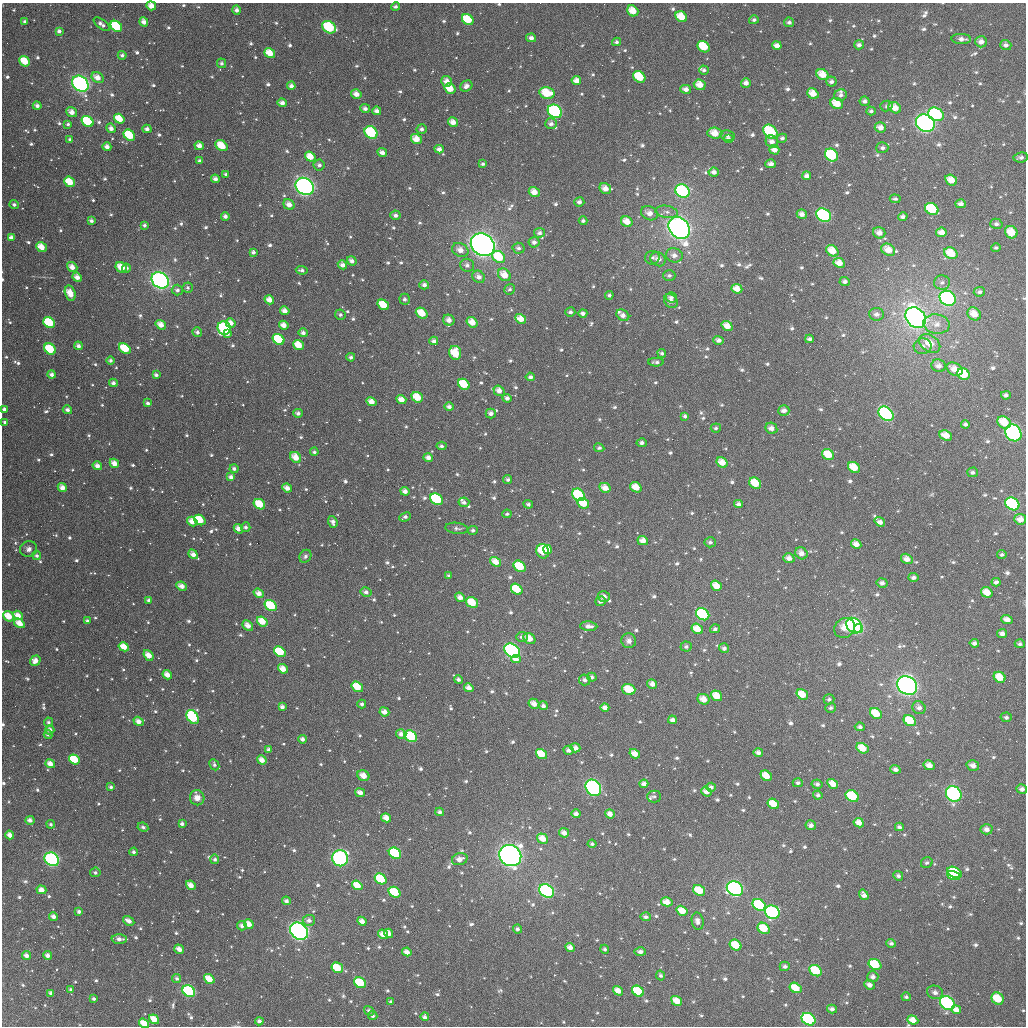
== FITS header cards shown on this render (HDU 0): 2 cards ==
NAXIS1  =                 1024
NAXIS2  =                 1024

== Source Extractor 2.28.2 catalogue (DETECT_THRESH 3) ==
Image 1024 x 1024 px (HDU 0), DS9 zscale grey, 1 PNG px = 1 image px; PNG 1028 x 1028 px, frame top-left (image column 1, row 1024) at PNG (2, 3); each listed source drawn as its Kron ellipse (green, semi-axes under 4 px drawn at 4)
Background 2470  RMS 61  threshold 182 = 3 sigma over >= 5 px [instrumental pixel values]
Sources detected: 1023; of the 1023, the 500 brightest by FLUX_AUTO listed and drawn (523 fainter detections omitted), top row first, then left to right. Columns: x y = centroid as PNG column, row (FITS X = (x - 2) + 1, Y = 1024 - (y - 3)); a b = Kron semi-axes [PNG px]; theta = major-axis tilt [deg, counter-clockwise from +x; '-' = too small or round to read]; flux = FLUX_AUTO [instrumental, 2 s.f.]
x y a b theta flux
151 6 5 4 - 4.8e+04
395 7 4 4 - 1.3e+04
237 10 4 4 - 2.0e+04
633 11 6 5 - 6.8e+04
681 17 6 5 - 8.7e+04
468 19 6 5 - 1.4e+05
754 20 5 4 - 1.1e+04
25 22 4 3 - 1.5e+04
144 22 5 4 - 2.9e+04
789 22 5 4 - 1.3e+04
102 24 9 4 -37 1.8e+04
116 26 6 5 - 2.8e+05
329 27 7 5 -30 2.8e+05
59 31 4 4 - 1.7e+04
531 38 5 4 - 2.3e+04
961 39 10 5 -2 2.6e+04
616 42 4 4 - 1.2e+04
981 42 6 5 - 2.9e+04
777 45 5 4 - 2.9e+04
859 45 5 4 - 1.7e+04
1006 45 5 5 - 1.8e+04
704 47 6 5 - 1.4e+05
270 53 6 4 -35 7.9e+04
122 55 4 4 - 1.4e+04
25 61 6 4 -39 1.1e+05
222 63 5 4 - 1.2e+04
704 70 5 4 - 1.2e+04
822 75 6 5 - 6.9e+04
639 77 6 5 - 1.7e+05
97 78 6 5 - 4.6e+04
447 81 5 5 - 3.4e+04
576 81 5 4 - 3.4e+04
831 82 5 5 - 1.5e+04
746 83 5 4 - 2.6e+04
80 84 9 7 -42 1.5e+06
700 85 6 5 - 6.0e+04
291 86 4 4 - 2.1e+04
466 86 6 5 - 2.3e+04
450 89 6 5 - 8.1e+04
686 89 5 4 - 2.5e+04
547 93 7 5 -14 1.3e+05
813 93 6 5 - 5.8e+04
356 94 5 4 - 3.4e+04
841 95 6 5 - 1.5e+04
865 101 5 4 - 1.6e+04
282 103 4 4 - 2.4e+04
837 103 6 5 - 8.5e+04
37 106 4 3 - 1.8e+04
886 106 6 5 - 1.2e+04
895 108 7 5 -31 5.1e+04
365 109 5 4 - 1.8e+04
377 111 4 4 - 2.4e+04
555 111 8 6 -37 6.6e+05
871 111 4 4 - 1.2e+04
72 112 6 4 -38 3.5e+04
936 114 8 6 -31 4.2e+05
119 119 6 4 -34 9.5e+04
88 121 6 5 - 2.6e+05
453 122 5 4 - 4.0e+04
925 123 10 8 -34 1.2e+06
68 124 4 4 - 1.1e+04
551 124 6 5 - 1.9e+04
880 127 6 5 - 3.2e+04
111 128 5 4 - 2.4e+04
147 129 4 4 - 1.9e+04
422 129 5 5 - 1.6e+04
371 132 7 6 - 2.5e+05
770 132 8 6 -46 2.4e+05
715 133 7 5 -6 6.7e+04
129 135 6 5 - 1.5e+05
727 135 7 5 -10 1.2e+04
782 138 5 4 - 1.3e+04
70 139 4 4 - 1.1e+04
416 139 5 5 - 5.6e+04
728 139 5 4 - 2.2e+04
772 142 6 6 - 2.7e+04
199 146 5 4 - 3.2e+04
221 146 6 5 - 8.4e+04
107 147 4 4 - 2.8e+04
882 148 6 5 - 1.4e+04
439 149 4 4 - 2.3e+04
774 150 5 4 - 3.4e+04
382 153 5 4 - 2.3e+04
831 155 7 6 - 3.1e+05
310 157 6 4 -36 6.8e+04
1021 157 7 5 6 1.5e+04
199 161 4 4 - 1.2e+04
483 164 4 4 - 1.0e+04
771 164 5 4 - 2.2e+04
319 165 5 5 - 1.3e+04
714 172 5 4 - 2.3e+04
226 174 4 3 - 1.1e+04
806 176 4 4 - 2.5e+04
215 179 4 4 - 2.1e+04
951 180 6 5 - 6.2e+04
70 182 6 4 -40 1.1e+05
305 186 9 8 - 1.5e+06
605 189 6 5 - 3.9e+04
682 191 7 6 - 4.3e+05
534 192 6 5 - 4.4e+04
895 199 5 4 - 1.1e+04
579 202 5 4 - 1.7e+04
961 204 5 4 - 2.1e+04
14 205 4 4 - 1.2e+04
289 205 6 5 - 3.4e+04
932 209 7 5 -34 2.0e+05
667 212 11 6 -9 2.2e+04
649 213 9 6 -25 3.6e+04
802 214 5 4 - 2.6e+04
395 215 5 5 - 1.6e+04
824 215 8 6 -35 4.8e+05
225 216 4 4 - 1.8e+04
903 217 5 4 - 1.6e+04
91 221 4 3 - 1.6e+04
583 221 4 4 - 1.1e+04
627 222 6 5 - 5.5e+04
996 224 6 5 - 1.1e+04
144 225 4 4 - 1.2e+04
679 228 12 9 -48 3.0e+06
941 232 5 4 - 3.5e+04
1011 232 6 6 - 8.2e+04
539 233 5 4 - 1.6e+04
879 233 6 5 - 3.4e+04
11 238 4 4 - 2.3e+04
534 242 5 5 - 1.7e+04
483 245 12 10 -38 2.7e+06
41 247 5 4 - 6.5e+04
518 248 6 5 - 1.5e+04
996 248 5 4 - 1.0e+04
460 250 8 6 -27 3.7e+04
888 250 7 5 -32 5.4e+04
832 251 7 5 -41 7.4e+04
253 252 4 4 - 1.5e+04
951 253 7 5 -30 9.9e+04
674 255 8 7 - 2.8e+04
499 257 7 5 -42 1.6e+05
652 258 7 7 - 1.3e+04
658 259 8 6 -36 3.0e+04
352 261 5 4 - 2.2e+04
839 263 6 4 -27 4.8e+04
342 265 5 4 - 2.7e+04
467 265 7 6 - 1.8e+04
72 267 5 4 - 3.7e+04
121 267 6 5 - 7.6e+04
126 268 4 4 - 1.4e+04
302 270 6 4 -9 1.2e+04
504 275 7 5 -43 6.5e+04
669 276 6 5 - 1.2e+04
77 277 5 4 - 3.3e+04
479 277 7 5 -39 2.7e+04
160 280 9 7 -37 1.8e+06
845 281 5 4 - 1.5e+04
942 282 8 7 - 1.8e+04
424 285 5 4 - 1.8e+04
188 288 5 5 - 1.1e+04
510 289 5 5 - 1.0e+04
737 289 5 4 - 4.9e+04
177 290 5 5 - 1.5e+04
979 292 5 5 - 1.4e+04
70 293 8 5 -74 6.8e+04
609 295 4 4 - 1.1e+04
671 297 6 5 - 1.6e+04
948 298 8 7 - 9.1e+05
405 299 5 5 - 1.2e+04
269 300 5 4 - 4.2e+04
671 301 7 6 - 3.3e+04
383 305 6 5 - 1.2e+05
285 311 5 4 - 2.9e+04
570 312 5 4 - 1.2e+04
422 313 6 5 - 9.3e+04
583 313 4 4 - 1.8e+04
876 314 7 6 - 1.9e+04
974 314 7 6 - 5.6e+04
340 315 5 5 - 1.2e+04
623 315 7 5 -36 2.6e+04
916 318 11 9 -46 3.5e+06
521 319 6 4 -30 5.2e+04
449 320 6 5 - 3.2e+04
49 322 6 5 - 2.7e+05
472 322 6 4 -36 5.4e+04
230 323 5 4 - 4.3e+04
936 324 13 9 -9 4.7e+04
161 325 5 4 - 4.1e+04
284 325 5 4 - 3.5e+04
727 326 6 4 -36 5.1e+04
224 328 7 6 - 4.9e+05
197 332 5 5 - 1.5e+04
303 333 4 4 - 1.7e+04
227 334 4 3 - 1.6e+04
279 339 6 5 - 2.2e+05
809 339 4 4 - 1.5e+04
719 340 5 4 - 1.9e+04
434 341 4 4 - 1.8e+04
930 344 11 8 -36 6.9e+04
298 345 6 4 -39 8.4e+04
78 346 4 4 - 2.1e+04
923 346 9 8 - 2.3e+04
50 349 6 5 - 1.8e+05
125 349 6 4 -36 2.0e+05
455 353 7 6 - 1.1e+05
662 353 5 4 - 1.2e+04
351 357 4 4 - 1.2e+04
110 361 4 4 - 1.3e+04
656 362 8 4 1 1.3e+04
938 366 7 6 - 2.8e+04
955 369 8 6 -29 5.0e+04
52 374 4 4 - 1.9e+04
963 374 7 5 -34 1.3e+05
156 375 4 3 - 1.4e+04
530 377 4 4 - 1.5e+04
113 383 4 4 - 1.6e+04
464 384 6 5 - 1.3e+05
499 391 6 5 - 2.9e+04
1006 395 5 4 - 1.4e+04
417 397 6 5 - 9.4e+04
507 398 5 4 - 2.0e+04
401 399 5 4 - 3.9e+04
371 402 5 4 - 4.2e+04
148 403 4 3 - 1.3e+04
449 407 4 4 - 1.7e+04
4 409 4 3 - 1.6e+04
67 410 4 4 - 1.9e+04
784 411 5 5 - 2.4e+04
298 413 5 4 - 1.5e+04
491 413 5 4 - 2.2e+04
886 414 8 6 -40 5.8e+05
685 416 4 4 - 1.2e+04
5 422 4 3 - 1.1e+04
1004 422 7 5 -33 9.4e+04
965 424 4 4 - 1.3e+04
716 428 5 4 - 1.1e+04
771 428 6 5 - 2.7e+04
1013 433 9 7 -53 8.0e+05
946 435 6 5 - 5.1e+04
642 443 5 4 - 1.5e+04
441 446 5 4 - 1.1e+04
599 448 5 4 - 1.1e+04
314 452 4 3 - 1.2e+04
828 455 6 5 - 9.0e+04
296 457 6 5 - 6.0e+04
428 458 5 4 - 2.5e+04
722 462 6 5 - 5.4e+04
114 463 5 4 - 4.1e+04
97 466 5 4 - 2.8e+04
854 467 6 5 - 8.3e+04
234 469 4 4 - 1.3e+04
973 472 5 5 - 1.4e+04
231 477 4 3 - 1.9e+04
508 480 4 4 - 1.3e+04
755 483 6 5 - 1.1e+05
636 487 6 5 - 7.0e+04
62 488 5 4 - 3.6e+04
287 488 5 4 - 3.3e+04
605 488 6 4 -28 4.2e+04
405 491 4 4 - 2.3e+04
579 495 7 5 -39 2.6e+05
436 499 7 5 -38 3.6e+05
464 502 5 5 - 1.7e+04
583 503 6 5 - 9.7e+04
259 504 6 5 - 1.1e+05
528 504 5 4 - 1.2e+04
738 504 4 4 - 1.7e+04
1012 504 7 6 - 5.5e+05
507 514 5 4 - 1.0e+04
405 517 6 4 24 1.5e+04
1020 519 6 5 - 3.4e+04
200 520 6 4 -37 1.5e+05
192 522 5 4 - 5.2e+04
333 522 6 4 -72 1.9e+04
880 522 5 4 - 2.5e+04
246 527 5 4 - 1.4e+04
457 528 11 5 -5 1.4e+04
238 529 5 4 - 3.2e+04
473 530 5 4 - 1.2e+04
643 541 5 4 - 3.6e+04
710 542 5 5 - 1.3e+04
856 544 5 4 - 3.6e+04
29 549 8 7 - 2.0e+04
548 549 4 4 - 5.3e+04
543 551 7 6 - 1.7e+05
801 553 6 5 - 3.1e+04
193 554 5 4 - 2.6e+04
1002 554 5 4 - 1.0e+04
37 556 4 4 - 1.3e+04
305 556 7 5 56 1.2e+04
789 558 5 4 - 2.8e+04
907 559 6 5 - 3.3e+04
496 562 6 4 -35 5.1e+04
520 566 7 5 -40 1.3e+05
449 576 4 4 - 1.2e+04
913 577 5 4 - 1.6e+04
996 582 4 4 - 1.7e+04
882 583 5 5 - 2.0e+04
182 586 5 4 - 3.1e+04
716 586 6 4 -35 5.9e+04
517 589 6 5 - 1.4e+05
366 592 5 5 - 1.9e+04
987 592 6 5 - 5.7e+04
259 593 5 4 - 3.4e+04
460 597 5 4 - 2.8e+04
604 597 6 5 - 2.8e+04
149 600 4 3 - 1.3e+04
601 601 5 5 - 1.4e+04
472 602 6 5 - 1.0e+05
271 605 6 5 - 1.8e+05
703 614 7 5 -35 3.3e+05
18 615 5 4 - 4.5e+04
8 616 6 4 -39 8.4e+04
1007 620 6 4 -20 3.1e+04
87 621 4 3 - 1.1e+04
262 621 6 4 -39 7.5e+04
19 623 6 4 -33 5.1e+04
248 626 6 4 -41 3.6e+04
589 626 8 4 -5 2.9e+04
854 626 8 7 - 6.3e+05
844 628 11 9 44 7.0e+04
697 629 6 5 - 6.5e+04
715 629 5 4 - 1.2e+04
858 629 4 4 - 1.7e+05
1002 633 5 4 - 2.1e+04
522 637 6 5 - 1.3e+04
529 639 6 5 - 5.1e+04
629 641 7 7 - 2.1e+04
974 643 4 4 - 1.6e+04
1020 644 5 4 - 1.2e+04
686 646 5 5 - 1.3e+04
124 647 5 4 - 7.2e+04
724 648 5 5 - 1.6e+04
512 651 8 6 -39 1.2e+06
280 652 6 4 -36 2.0e+05
149 655 6 4 -51 5.0e+04
516 659 5 3 - 2.9e+04
35 661 5 5 - 3.8e+04
283 669 5 4 - 4.9e+04
167 675 5 4 - 4.2e+04
592 677 5 4 - 1.5e+04
1000 677 6 5 - 7.8e+04
458 680 4 4 - 1.3e+04
585 680 6 5 - 1.5e+04
652 684 5 4 - 2.6e+04
907 685 10 9 - 1.8e+06
357 687 6 4 -35 9.9e+04
469 688 5 4 - 3.1e+04
629 689 7 5 -19 1.0e+05
802 694 6 5 - 7.5e+04
716 696 6 5 - 7.2e+04
704 699 6 5 - 5.0e+04
829 699 5 5 - 1.1e+04
362 704 4 4 - 1.4e+04
534 704 6 4 -31 3.7e+04
543 706 4 4 - 1.6e+04
282 707 4 4 - 1.9e+04
605 708 4 4 - 2.6e+04
831 708 5 5 - 1.1e+04
919 708 7 6 - 2.1e+04
384 712 5 4 - 3.2e+04
876 713 6 5 - 9.3e+04
193 717 8 5 -53 3.1e+05
1006 717 5 5 - 1.3e+04
672 720 4 4 - 2.2e+04
138 721 5 4 - 3.1e+04
910 721 6 5 - 1.1e+05
49 722 5 4 - 1.2e+04
860 727 5 4 - 1.2e+04
50 730 4 4 - 2.2e+04
401 734 5 4 - 2.4e+04
48 735 4 4 - 1.1e+04
411 736 6 5 - 2.6e+05
303 739 4 4 - 2.1e+04
575 748 5 4 - 2.8e+04
862 748 6 5 - 7.7e+04
269 750 4 4 - 2.0e+04
569 750 5 4 - 1.9e+04
758 752 5 4 - 1.9e+04
541 754 6 4 -34 9.5e+04
635 754 5 4 - 4.4e+04
74 759 6 4 -36 1.7e+05
262 760 5 4 - 3.8e+04
50 764 5 4 - 4.3e+04
214 765 6 4 -63 1.1e+04
929 765 5 4 - 3.7e+04
973 765 6 5 - 2.6e+04
895 769 5 4 - 2.0e+04
363 776 6 5 - 4.1e+04
766 776 6 5 - 7.7e+04
798 783 5 4 - 1.3e+04
644 784 4 4 - 2.5e+04
817 784 5 4 - 1.4e+04
833 784 6 4 -31 5.3e+04
111 787 3 3 - 1.3e+04
711 787 5 4 - 1.4e+04
593 788 9 7 -53 9.1e+05
1022 789 5 4 - 1.9e+04
706 791 5 4 - 2.9e+04
360 793 5 4 - 2.6e+04
954 794 8 7 - 6.6e+05
818 795 4 4 - 1.1e+04
654 796 7 6 - 1.0e+04
852 796 7 5 -34 1.9e+05
197 798 7 7 - 3.8e+04
773 804 6 5 - 8.4e+04
440 812 4 4 - 1.4e+04
576 814 4 4 - 2.2e+04
610 814 5 4 - 2.9e+04
386 818 5 4 - 4.5e+04
30 820 4 4 - 2.3e+04
859 823 5 4 - 4.1e+04
51 824 4 4 - 1.0e+04
182 824 4 3 - 1.5e+04
811 825 5 5 - 1.9e+04
143 827 5 4 - 1.1e+04
899 827 4 4 - 1.3e+04
986 829 6 5 - 2.4e+04
564 833 5 4 - 3.1e+04
10 835 4 4 - 3.4e+04
543 839 6 4 -35 5.6e+04
592 844 4 4 - 1.2e+04
134 852 4 4 - 1.3e+04
395 853 6 5 - 2.7e+05
510 856 11 10 - 2.3e+06
340 858 8 8 - 9.8e+05
52 859 8 6 -37 6.1e+05
215 859 5 4 - 1.2e+04
460 859 8 6 17 3.6e+04
927 863 6 5 - 1.1e+04
95 872 5 5 - 1.1e+04
955 872 7 5 -28 1.4e+05
898 876 5 4 - 1.1e+04
954 876 7 4 -19 1.3e+05
381 879 6 5 - 2.3e+05
191 885 5 4 - 4.2e+04
357 885 5 4 - 7.1e+04
735 889 8 7 - 1.3e+06
41 890 5 4 - 3.8e+04
699 890 6 5 - 1.0e+05
547 891 8 6 -35 6.8e+05
395 892 6 5 - 1.7e+05
864 895 6 4 -56 2.1e+04
286 901 5 4 - 1.8e+04
667 902 6 4 -13 4.5e+04
759 905 7 5 -35 3.6e+05
682 911 6 4 -33 7.2e+04
79 912 4 3 - 1.6e+04
772 912 7 6 - 5.8e+05
54 917 5 4 - 2.3e+04
646 917 5 4 - 1.4e+04
309 920 6 5 - 2.2e+04
129 921 6 4 -32 2.8e+04
362 921 5 4 - 3.1e+04
698 921 9 6 -80 2.5e+04
249 924 5 4 - 4.8e+04
242 926 5 4 - 2.0e+04
764 928 6 5 - 1.1e+05
517 929 4 4 - 1.4e+04
299 931 10 8 -38 1.5e+06
389 933 5 4 - 3.7e+04
383 934 5 4 - 4.3e+04
119 939 7 4 -1 2.6e+04
891 943 5 4 - 1.2e+04
736 945 6 5 - 1.1e+05
570 947 5 4 - 3.1e+04
179 949 5 4 - 3.5e+04
605 949 4 4 - 1.1e+04
407 952 5 4 - 3.4e+04
640 952 6 4 -2 1.9e+04
48 955 4 3 - 2.5e+04
26 956 4 4 - 2.5e+04
875 964 7 5 -32 1.9e+05
785 966 5 4 - 1.4e+04
337 968 6 5 - 1.6e+05
816 971 6 5 - 1.7e+05
661 975 5 4 - 1.1e+04
873 977 6 5 - 1.9e+04
177 978 4 4 - 1.3e+04
209 979 5 4 - 7.5e+04
360 983 6 5 - 2.0e+05
869 985 5 4 - 2.4e+04
795 988 6 4 -33 9.4e+04
71 990 4 4 - 1.3e+04
189 991 7 5 -35 4.7e+05
618 991 5 4 - 4.4e+04
638 991 6 5 - 1.7e+05
935 992 8 6 -19 1.8e+04
51 993 4 3 - 1.9e+04
906 997 4 4 - 1.0e+04
998 998 6 5 - 1.2e+05
94 999 3 3 - 1.2e+04
677 1001 6 4 -33 6.3e+04
391 1002 4 4 - 1.4e+04
947 1003 8 6 -35 5.9e+05
832 1009 5 4 - 1.8e+04
956 1010 5 4 - 2.8e+04
369 1011 5 4 - 1.6e+04
373 1016 5 4 - 1.4e+04
425 1017 4 4 - 1.8e+04
154 1019 5 4 - 7.2e+04
808 1019 7 5 -34 4.7e+05
913 1020 5 4 - 4.6e+04
259 1021 4 4 - 1.8e+04
144 1023 5 4 - 7.6e+04
At the frame edge (FLAGS 8, measured only in part): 3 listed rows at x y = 151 6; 4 409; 144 1023
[523 fainter detections neither listed nor drawn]

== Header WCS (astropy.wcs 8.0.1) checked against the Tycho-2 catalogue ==
Header WCS as astropy/WCSLIB reads it (applying the file's SIP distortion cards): RA---TAN-SIP/DEC--TAN-SIP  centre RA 02:55:11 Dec +02:40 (43.80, +2.66 deg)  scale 8.66 arcsec/px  FOV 147.8' x 147.9'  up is +179 deg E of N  parity flipped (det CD > 0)
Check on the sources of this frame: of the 60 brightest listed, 59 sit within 13.0 arcsec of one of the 168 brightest Tycho-2 stars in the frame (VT <= 12.80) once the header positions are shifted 5.89 arcsec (3.98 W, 4.34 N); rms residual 4.76 arcsec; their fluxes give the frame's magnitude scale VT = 23.59 - 2.5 log10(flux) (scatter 0.19 mag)
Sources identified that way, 148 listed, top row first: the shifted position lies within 13.0 arcsec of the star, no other Tycho-2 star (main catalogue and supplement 1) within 26.0 arcsec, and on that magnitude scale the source's flux lands within +1.5 / -3 mag of the star's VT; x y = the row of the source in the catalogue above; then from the Tycho-2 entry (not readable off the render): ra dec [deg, ICRS J2000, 3 dp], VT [Tycho-2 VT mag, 2 dp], TYC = Tycho-2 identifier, HIP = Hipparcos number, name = IAU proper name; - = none
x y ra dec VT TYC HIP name
633 11 43.534 +1.447 11.63 48-205-1 - -
681 17 43.417 +1.459 11.66 48-194-1 - -
468 19 43.930 +1.476 10.96 48-874-1 - -
144 22 44.709 +1.498 11.67 48-928-1 - -
116 26 44.775 +1.511 10.20 48-826-1 - -
329 27 44.263 +1.502 9.92 48-1076-1 - -
981 42 42.694 +1.502 11.74 48-34-1 - -
704 47 43.361 +1.530 11.45 48-106-1 - -
270 53 44.405 +1.567 11.47 48-1126-1 - -
25 61 44.994 +1.599 10.85 48-1215-1 - -
639 77 43.514 +1.606 10.88 48-619-1 - -
447 81 43.978 +1.625 12.50 48-957-1 - -
80 84 44.858 +1.651 7.91 48-953-1 13927 -
700 85 43.369 +1.621 11.55 48-71-1 - -
450 89 43.970 +1.643 11.34 48-802-1 - -
547 93 43.737 +1.650 10.86 48-241-1 - -
813 93 43.096 +1.637 11.48 48-615-1 - -
356 94 44.195 +1.661 12.03 48-805-1 - -
837 103 43.038 +1.659 11.21 48-11-1 - -
555 111 43.715 +1.693 9.13 48-461-1 - -
936 114 42.798 +1.680 9.48 48-276-1 13302 -
119 119 44.764 +1.732 11.13 48-693-1 - -
88 121 44.839 +1.741 10.52 48-869-1 - -
453 122 43.961 +1.724 11.89 48-670-1 - -
925 123 42.823 +1.703 8.00 48-443-1 - -
371 132 44.157 +1.753 9.73 48-729-1 - -
770 132 43.196 +1.731 10.05 48-200-1 - -
715 133 43.330 +1.737 11.60 48-306-1 - -
129 135 44.738 +1.772 10.56 48-1105-1 - -
416 139 44.048 +1.766 12.03 48-888-1 - -
221 146 44.517 +1.792 12.04 48-985-1 - -
831 155 43.047 +1.784 10.02 48-512-1 - -
951 180 42.758 +1.838 11.65 48-292-1 - -
70 182 44.880 +1.887 11.29 48-1078-1 - -
305 186 44.312 +1.887 7.66 48-1066-1 13773 -
682 191 43.404 +1.878 9.45 48-73-1 13481 -
534 192 43.761 +1.888 11.68 48-374-1 - -
932 209 42.803 +1.908 10.92 48-128-1 - -
824 215 43.063 +1.929 9.28 48-316-1 13386 -
627 222 43.537 +1.954 11.94 48-219-1 - -
679 228 43.409 +1.969 6.84 48-271-1 13482 -
1011 232 42.611 +1.959 11.34 48-555-1 - -
483 245 43.882 +2.018 6.58 48-1600-1 13629 -
888 250 42.906 +2.008 11.90 48-190-1 - -
832 251 43.041 +2.014 11.43 48-218-1 - -
951 253 42.756 +2.013 11.38 48-384-1 - -
121 267 44.752 +2.089 11.40 48-722-1 - -
504 275 43.829 +2.089 12.27 48-787-1 - -
160 280 44.656 +2.121 7.70 48-790-1 13869 -
948 298 42.760 +2.122 8.75 48-586-1 - -
671 301 43.428 +2.142 12.05 48-566-1 - -
422 313 44.026 +2.185 11.17 48-785-1 - -
974 314 42.696 +2.158 11.31 48-378-1 - -
916 318 42.835 +2.173 7.17 48-224-1 13313 -
49 322 44.923 +2.226 10.53 48-1156-1 - -
472 322 43.904 +2.204 12.06 48-698-1 - -
284 325 44.358 +2.220 11.86 48-1041-1 - -
727 326 43.290 +2.200 11.78 48-229-1 - -
224 328 44.501 +2.231 9.82 48-655-1 - -
279 339 44.369 +2.255 10.37 48-915-1 - -
930 344 42.801 +2.232 11.29 48-78-1 - -
298 345 44.321 +2.268 11.69 48-808-1 - -
50 349 44.919 +2.290 10.41 48-758-1 - -
455 353 43.944 +2.279 11.23 48-701-1 - -
963 374 42.719 +2.304 10.83 48-125-1 - -
464 384 43.920 +2.353 11.01 48-840-1 - -
417 397 44.033 +2.387 10.75 48-846-1 - -
886 414 42.902 +2.404 9.31 48-157-1 - -
1004 422 42.619 +2.417 11.42 48-184-1 - -
1013 433 42.594 +2.444 8.63 48-95-1 13234 -
828 455 43.041 +2.504 11.16 51-5-1 - -
296 457 44.322 +2.538 11.84 51-986-1 - -
97 466 44.800 +2.568 11.58 51-1093-1 - -
755 483 43.214 +2.577 11.12 51-61-1 - -
605 488 43.576 +2.596 12.31 51-100-1 - -
579 495 43.639 +2.614 10.10 51-24-1 - -
436 499 43.981 +2.632 9.97 51-1050-1 - -
583 503 43.628 +2.634 10.94 51-54-1 - -
259 504 44.407 +2.653 11.21 51-979-1 - -
1012 504 42.594 +2.613 9.49 51-116-1 - -
548 549 43.711 +2.747 12.00 51-97-1 13572 -
543 551 43.723 +2.751 10.95 51-96-1 - -
520 566 43.777 +2.789 10.82 51-80-1 - -
517 589 43.783 +2.845 11.10 51-94-1 - -
987 592 42.651 +2.828 11.48 51-86-1 - -
472 602 43.890 +2.878 11.27 51-1118-1 - -
271 605 44.375 +2.896 10.44 51-1069-1 - -
703 614 43.334 +2.895 9.83 51-37-1 - -
18 615 44.984 +2.932 11.83 51-995-1 - -
8 616 45.006 +2.934 11.11 58-1187-1 - -
1007 620 42.601 +2.891 11.40 51-150-1 - -
262 621 44.395 +2.935 11.47 51-1105-1 - -
854 626 42.970 +2.914 8.95 51-146-1 - -
844 628 42.993 +2.920 11.41 51-163-1 - -
858 629 42.959 +2.920 9.99 51-106-1 - -
529 639 43.750 +2.962 11.72 51-165-1 - -
124 647 44.727 +3.002 11.55 51-1086-1 - -
512 651 43.790 +2.994 8.79 51-167-1 - -
280 652 44.351 +3.007 10.76 51-999-1 - -
149 655 44.666 +3.022 11.76 51-1058-1 - -
516 659 43.782 +3.012 11.72 51-91-1 - -
1000 677 42.616 +3.031 11.62 51-192-1 - -
907 685 42.837 +3.057 7.42 51-70-1 13314 -
357 687 44.163 +3.087 11.03 51-1061-1 - -
629 689 43.509 +3.080 11.09 51-157-1 - -
802 694 43.090 +3.083 10.98 51-25-1 - -
876 713 42.912 +3.125 11.28 51-171-1 - -
193 717 44.557 +3.169 9.97 51-1109-1 - -
138 721 44.688 +3.181 12.41 51-1103-1 - -
401 734 44.056 +3.198 12.80 51-1274-1 - -
411 736 44.031 +3.204 9.98 51-1499-1 - -
541 754 43.715 +3.240 11.46 51-1154-1 - -
74 759 44.840 +3.276 10.62 51-974-1 - -
766 776 43.172 +3.281 12.20 51-89-1 13412 -
593 788 43.588 +3.318 8.55 51-1653-1 - -
954 794 42.720 +3.315 8.99 51-143-1 - -
852 796 42.964 +3.325 10.37 51-44-1 - -
773 804 43.154 +3.348 11.72 51-159-1 - -
564 833 43.657 +3.428 11.55 51-937-1 - -
395 853 44.063 +3.486 10.07 51-521-1 - -
510 856 43.784 +3.487 6.93 51-376-1 13593 -
52 859 44.890 +3.518 8.78 51-832-1 13937 -
955 872 42.713 +3.502 11.10 51-276-1 - -
954 876 42.715 +3.510 11.06 51-838-1 - -
381 879 44.097 +3.549 10.55 51-284-1 - -
735 889 43.241 +3.554 8.49 51-566-1 - -
699 890 43.328 +3.560 11.36 51-655-1 - -
547 891 43.695 +3.569 8.92 51-383-1 - -
395 892 44.062 +3.580 10.73 51-955-1 - -
759 905 43.183 +3.592 9.97 51-953-1 - -
682 911 43.369 +3.609 11.25 51-946-1 - -
772 912 43.151 +3.609 9.51 51-822-1 - -
764 928 43.171 +3.648 10.90 51-867-1 - -
299 931 44.290 +3.679 7.62 51-927-1 13762 -
736 945 43.238 +3.690 10.77 51-743-1 - -
875 964 42.901 +3.729 10.63 51-909-1 - -
337 968 44.197 +3.764 11.46 51-933-1 - -
816 971 43.043 +3.746 10.41 51-701-1 - -
209 979 44.505 +3.798 11.94 51-531-1 - -
360 983 44.142 +3.799 10.43 51-310-1 - -
795 988 43.091 +3.789 11.06 51-349-1 - -
189 991 44.553 +3.828 9.36 51-790-1 - -
638 991 43.471 +3.805 10.66 51-754-1 - -
998 998 42.604 +3.804 11.02 51-577-1 - -
677 1001 43.377 +3.827 11.40 51-560-1 - -
947 1003 42.724 +3.817 9.11 51-380-1 13278 -
808 1019 43.058 +3.864 9.41 51-351-1 - -
144 1023 44.659 +3.908 11.37 51-432-1 - -